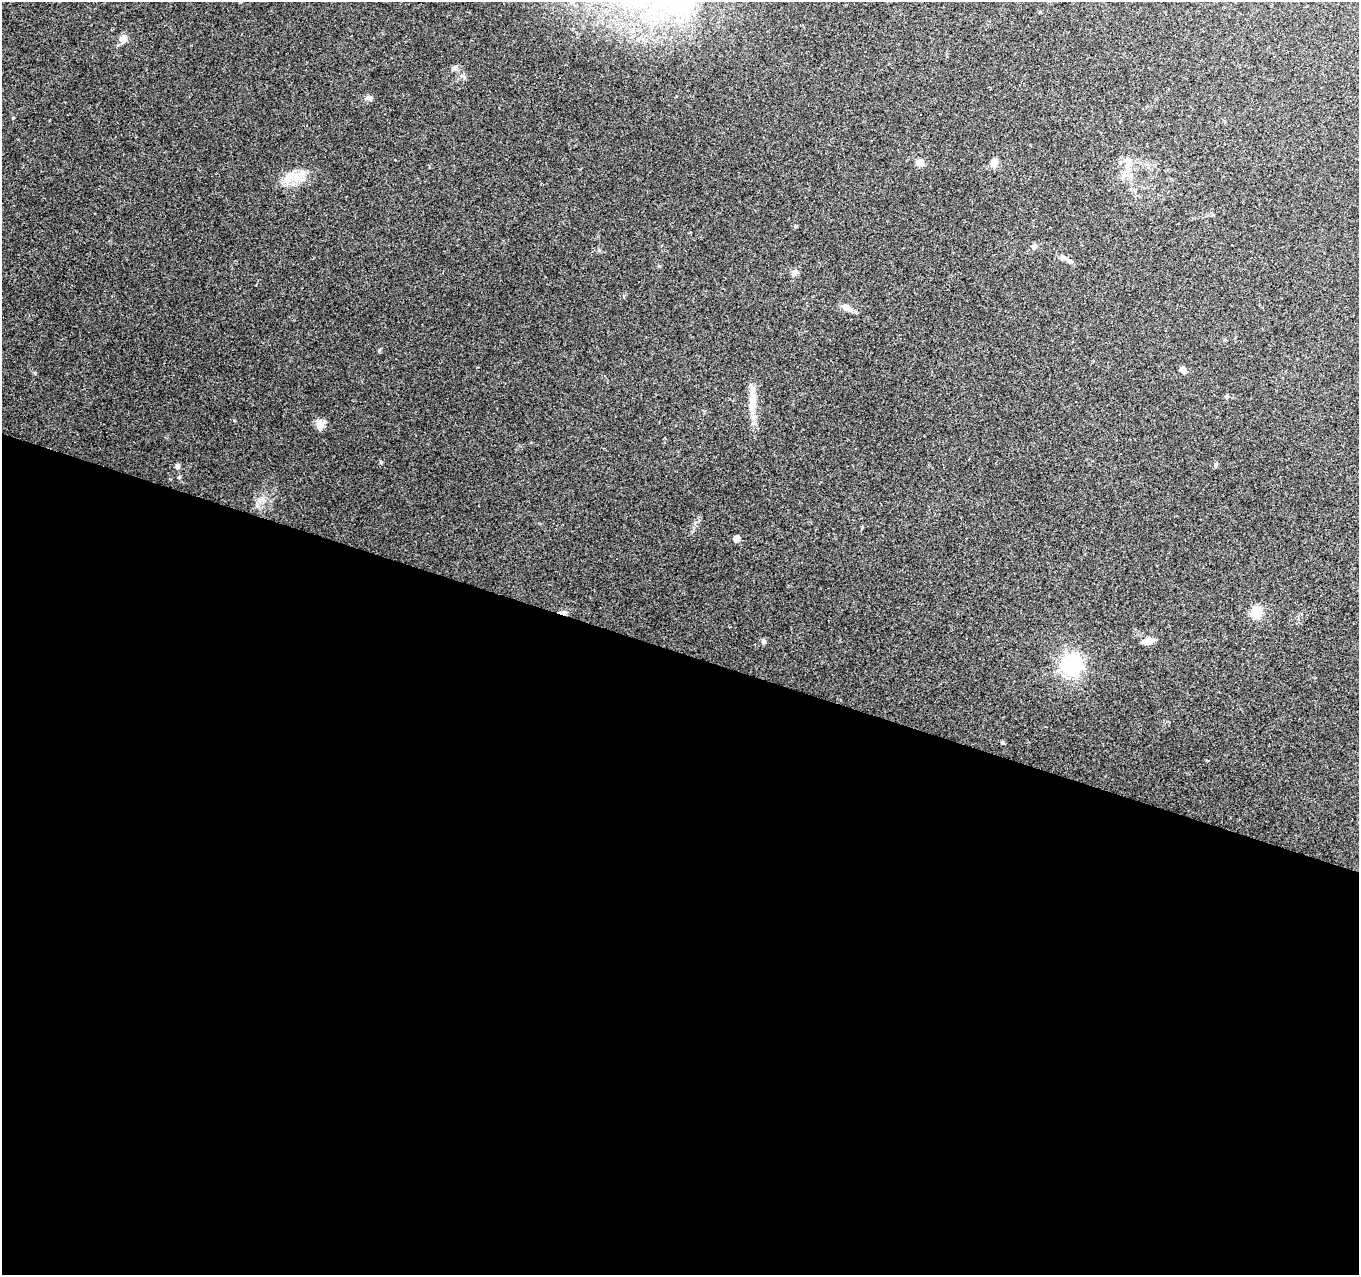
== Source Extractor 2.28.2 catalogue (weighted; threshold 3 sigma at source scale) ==
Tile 14 of 4 x 4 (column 2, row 4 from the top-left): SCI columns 1358-2714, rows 218-1490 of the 5439 x 5590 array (HDU 1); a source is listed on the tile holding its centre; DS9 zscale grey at full resolution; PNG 1361 x 1277 px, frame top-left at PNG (2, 2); no overlay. Shown black and unused: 49% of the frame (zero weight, under 2 of 3 exposures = <1% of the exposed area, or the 3 px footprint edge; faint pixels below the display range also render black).
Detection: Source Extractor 2.28.2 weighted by HDU 2 'WHT'; one run over the whole footprint, this tile lists its part. Background 0.153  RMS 0.0078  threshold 0.0352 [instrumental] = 3 sigma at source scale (4.5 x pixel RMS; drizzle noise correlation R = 1.50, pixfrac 1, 0.0396/0.0396 arcsec/px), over >= 5 px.
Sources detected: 26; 1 cosmic-ray / hot-pixel residue — not listed; the other 25 listed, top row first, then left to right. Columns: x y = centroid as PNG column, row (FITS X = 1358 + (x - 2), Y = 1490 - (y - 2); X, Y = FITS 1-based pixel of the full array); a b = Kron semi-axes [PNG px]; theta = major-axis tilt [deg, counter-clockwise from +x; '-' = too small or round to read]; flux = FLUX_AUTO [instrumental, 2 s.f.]
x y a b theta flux
122 38 10 9 - 4.4
454 68 9 6 38 2.1
369 98 10 6 -9 2.7
994 162 10 8 71 5.7
1127 162 19 9 -89 8.5
920 163 11 8 -19 3.9
288 177 19 11 73 10
1034 246 8 5 70 1.8
1063 258 13 8 -6 3.5
794 273 9 7 10 2.9
847 308 12 6 -27 6.9
1183 370 6 5 - 5.1
752 403 36 9 88 15
320 424 13 10 81 5.8
381 462 5 3 - 0.71
1215 465 6 4 88 1.1
177 466 7 6 - 2.2
179 477 5 5 - 1
257 506 8 5 89 2.2
736 539 5 5 - 7.9
1256 612 6 6 - 55
1148 641 14 7 6 5.9
763 642 5 5 - 2.6
1071 665 8 7 - 410
1002 742 5 4 - 0.93
Unlisted compact peaks at least as high as the median listed source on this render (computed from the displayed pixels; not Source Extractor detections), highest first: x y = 379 350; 34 373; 599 250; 659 266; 795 226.